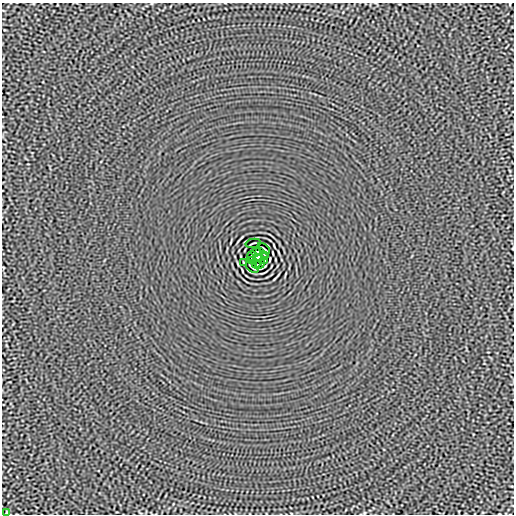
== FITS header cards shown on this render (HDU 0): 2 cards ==
NAXIS1  =                  512
NAXIS2  =                  512

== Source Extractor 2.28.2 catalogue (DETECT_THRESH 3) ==
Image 512 x 512 px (HDU 0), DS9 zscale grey, 1 PNG px = 1 image px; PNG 516 x 516 px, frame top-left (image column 1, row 512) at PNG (2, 3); each listed source drawn as its Kron ellipse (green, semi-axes under 4 px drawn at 4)
Background -4.27e-06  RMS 0.0015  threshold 0.00439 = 3 sigma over >= 5 px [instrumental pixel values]
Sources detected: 14; all 14 listed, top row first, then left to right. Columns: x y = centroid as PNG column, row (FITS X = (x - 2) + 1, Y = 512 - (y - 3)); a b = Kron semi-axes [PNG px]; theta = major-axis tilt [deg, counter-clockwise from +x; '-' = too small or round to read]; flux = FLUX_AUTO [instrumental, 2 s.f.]
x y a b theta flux
253 243 7 2 12 0.095
264 249 7 2 -40 0.11
256 252 5 2 - 0.064
260 252 4 2 - 0.098
251 256 4 2 - 0.078
265 256 4 2 - 0.087
258 258 4 4 - 3.7
251 260 3 2 - 0.084
265 260 4 2 - 0.08
243 263 4 2 - 0.082
256 264 4 2 - 0.083
260 264 5 2 - 0.088
252 267 7 2 -40 0.11
6 513 4 2 - 0.077
At the frame edge (FLAGS 8, measured only in part): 1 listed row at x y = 6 513